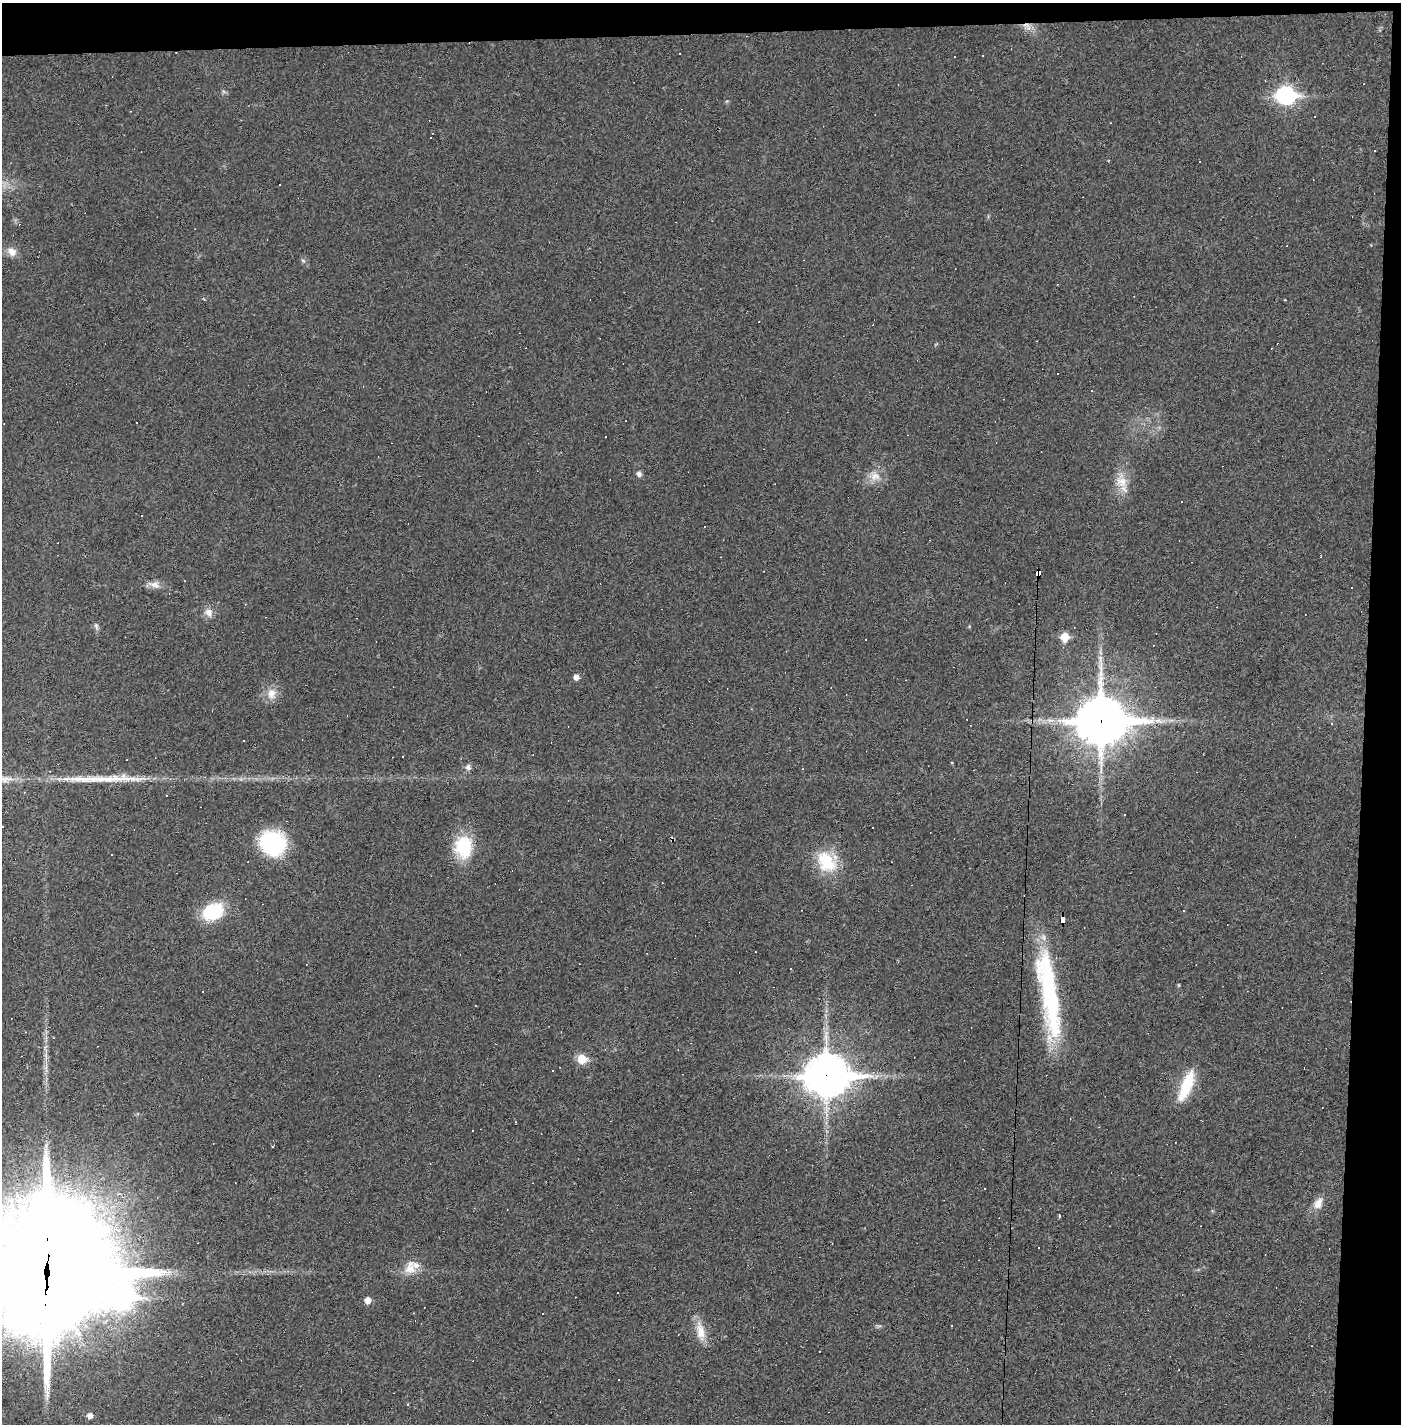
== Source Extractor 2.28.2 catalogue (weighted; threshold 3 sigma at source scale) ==
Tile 3 of 3 x 3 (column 3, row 1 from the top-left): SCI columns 2833-4231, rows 2856-4277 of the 4277 x 4302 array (HDU 1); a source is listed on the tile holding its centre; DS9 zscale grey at full resolution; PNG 1403 x 1426 px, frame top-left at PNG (2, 3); no overlay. Shown black and unused: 5% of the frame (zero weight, under 2 of 3 exposures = <1% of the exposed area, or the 3 px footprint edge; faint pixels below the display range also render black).
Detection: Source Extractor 2.28.2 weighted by HDU 2 'WHT'; one run over the whole footprint, this tile lists its part. Background 0.0281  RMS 0.0061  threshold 0.0273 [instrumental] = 3 sigma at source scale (4.5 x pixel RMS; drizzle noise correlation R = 1.50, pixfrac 1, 0.05/0.05 arcsec/px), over >= 5 px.
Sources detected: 100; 1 too faint to see at this stretch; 44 cosmic-ray / hot-pixel residue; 1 long thin detection or spike segment (spike, bleed or trail) — not listed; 1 inside a brighter listed object's ellipse — not listed separately; the other 53 listed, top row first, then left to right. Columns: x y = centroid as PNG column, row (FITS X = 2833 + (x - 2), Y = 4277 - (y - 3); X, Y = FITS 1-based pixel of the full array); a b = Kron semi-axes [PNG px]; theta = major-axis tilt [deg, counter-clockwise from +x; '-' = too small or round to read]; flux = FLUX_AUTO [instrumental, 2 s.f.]
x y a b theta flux
1026 25 12 9 21 4.9
224 92 7 4 -20 1.1
1286 95 10 8 -5 190
1315 116 2 2 - 0.5
431 137 2 2 - 0.49
1375 150 2 2 - 0.56
12 252 14 11 -35 5
303 261 7 5 -44 1.3
639 474 6 5 - 2.4
875 476 17 13 -17 7.5
1121 482 23 16 -78 12
1039 572 5 4 - 160
154 584 17 9 -15 4.7
209 612 10 8 -48 4.5
96 626 11 5 -72 1.7
1065 637 6 6 - 15
866 639 2 2 - 0.46
576 677 5 5 - 3.6
272 694 16 13 86 7.1
1101 720 19 17 0 2300
1331 724 3 3 - 0.58
243 740 2 2 - 0.55
952 763 3 3 - 0.7
468 767 8 7 - 2.4
873 828 3 3 - 2
272 843 24 21 -21 62
463 847 26 21 86 30
112 854 3 3 - 1.9
827 862 28 24 -48 26
1184 911 3 2 - 0.8
213 912 20 15 27 34
1063 920 7 4 89 100
1179 985 5 3 - 0.59
203 991 2 2 - 0.36
1049 994 107 18 -82 94
46 1055 14 4 -87 3
582 1059 6 6 - 20
826 1076 17 14 2 1600
1186 1086 39 13 68 23
516 1122 3 2 - 0.38
272 1146 3 2 - 1.6
985 1189 3 2 - 0.69
1318 1203 17 10 61 6.1
1059 1216 3 3 - 3.4
1039 1248 3 2 - 0.78
410 1269 18 15 12 8.8
47 1272 48 39 81 26000
119 1297 13 11 8 510
368 1300 6 5 - 5.8
700 1331 28 11 -78 10
618 1380 3 3 - 1
408 1404 5 3 - 0.46
90 1415 5 5 - 3.5
Overlapping masked pixels (flux is a lower limit): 6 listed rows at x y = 1026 25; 1039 572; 1101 720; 1063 920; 826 1076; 47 1272
Isophote crosses this tile's border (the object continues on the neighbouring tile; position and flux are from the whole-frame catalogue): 1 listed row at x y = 47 1272